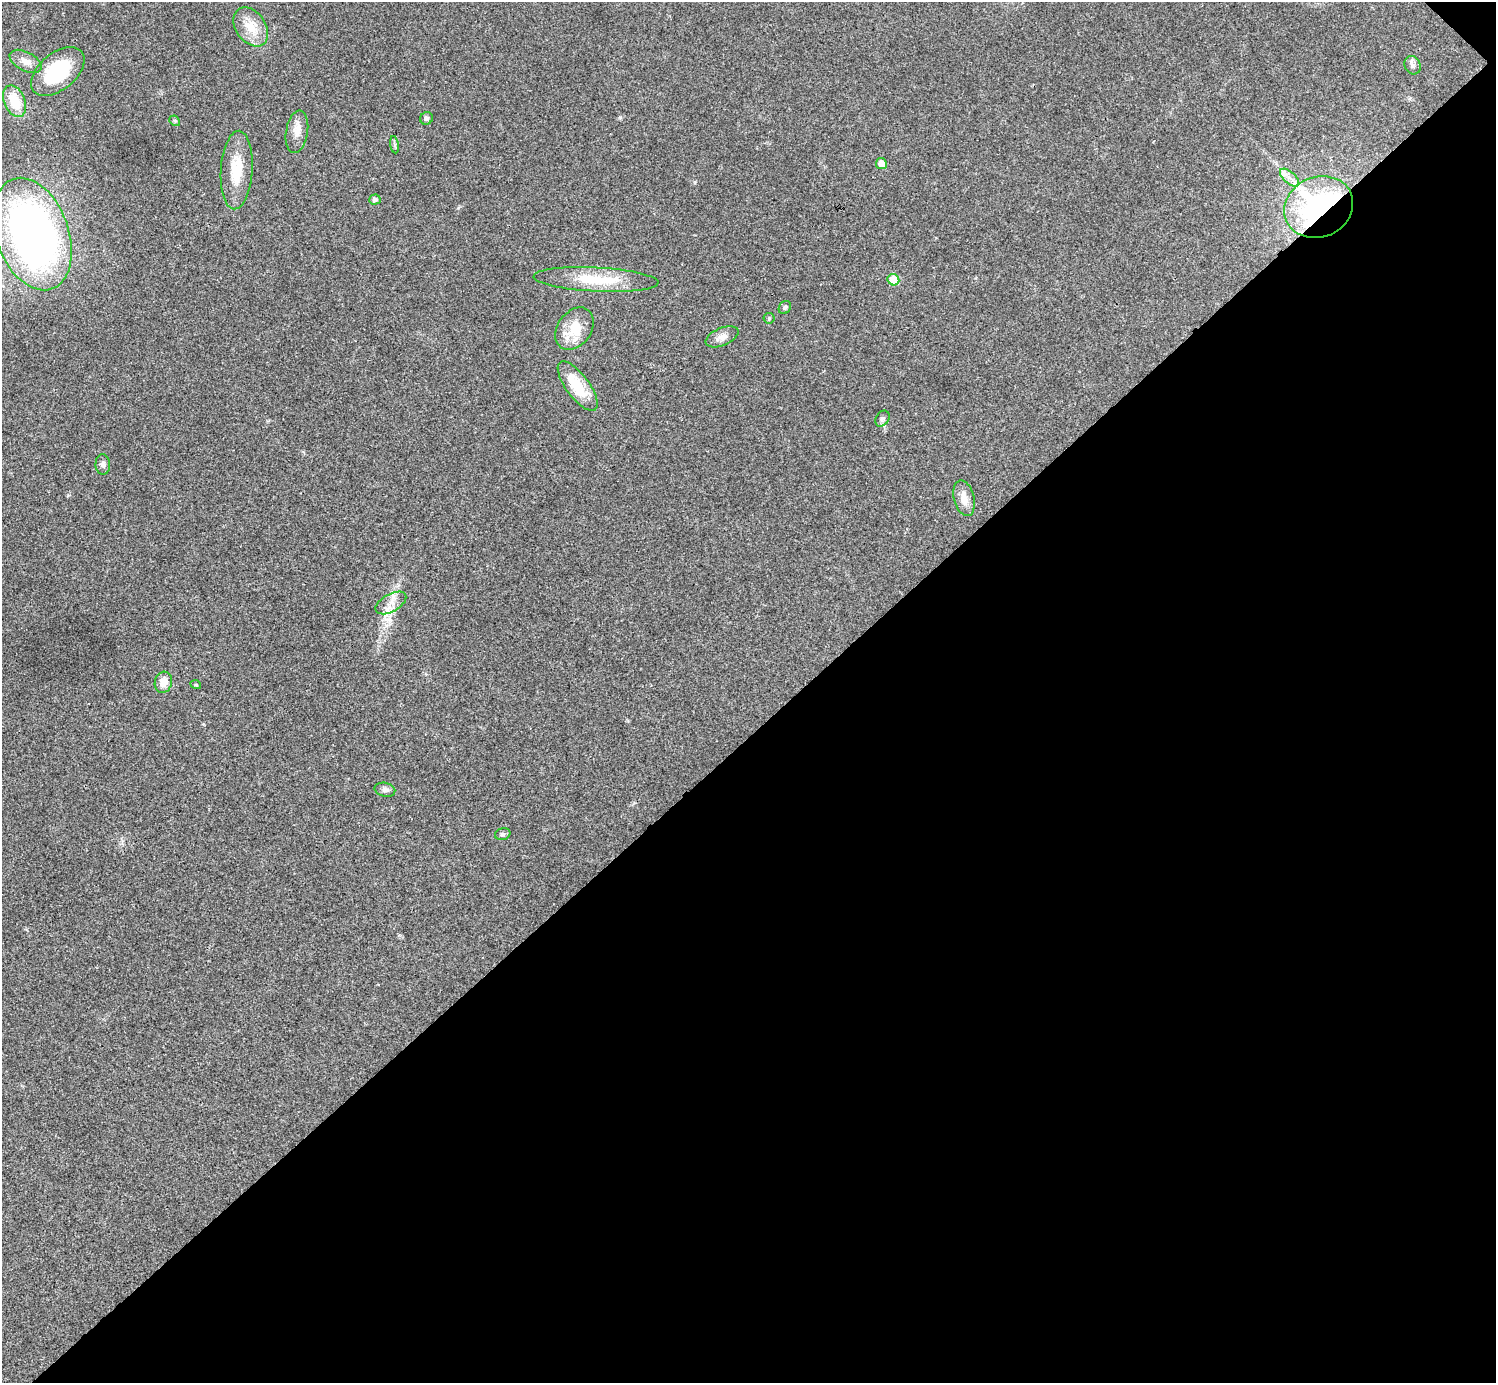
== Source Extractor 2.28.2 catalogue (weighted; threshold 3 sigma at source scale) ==
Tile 12 of 4 x 4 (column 4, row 3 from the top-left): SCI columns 4503-5996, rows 1690-3070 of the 5999 x 5999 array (HDU 1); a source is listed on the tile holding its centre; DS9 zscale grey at full resolution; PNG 1498 x 1385 px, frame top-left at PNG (2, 2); each listed source drawn as its Kron ellipse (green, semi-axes under 4 px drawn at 4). Shown black and unused: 47% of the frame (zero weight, under 3 of 4 exposures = <1% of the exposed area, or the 3 px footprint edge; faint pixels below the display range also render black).
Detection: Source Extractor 2.28.2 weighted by HDU 2 'WHT'; one run over the whole footprint, this tile lists its part. Background 0.0205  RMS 0.0041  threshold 0.0182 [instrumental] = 3 sigma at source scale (4.5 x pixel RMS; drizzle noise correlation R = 1.50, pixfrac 1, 0.05/0.05 arcsec/px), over >= 5 px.
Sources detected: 30; all 30 listed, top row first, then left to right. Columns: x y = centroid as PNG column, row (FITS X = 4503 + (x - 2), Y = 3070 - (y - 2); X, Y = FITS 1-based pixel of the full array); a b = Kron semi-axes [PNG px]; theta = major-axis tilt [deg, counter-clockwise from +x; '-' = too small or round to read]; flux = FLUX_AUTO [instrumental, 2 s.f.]
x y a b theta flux
251 27 21 15 -55 7.7
25 61 17 9 -28 3.6
1412 65 9 7 -64 1.5
58 71 31 18 39 27
15 101 16 10 -66 11
426 118 6 6 - 0.95
175 121 6 4 -43 0.64
297 132 21 11 81 4.2
394 145 8 4 -81 0.84
881 164 5 5 - 4
237 170 39 16 86 12
1289 178 11 6 -41 2.4
375 199 6 5 - 1.3
1319 207 35 30 24 100
32 234 58 36 -70 240
596 279 62 12 -3 18
893 280 6 5 - 11
785 307 7 5 57 0.85
769 318 5 5 - 0.61
574 329 23 16 53 11
722 337 17 9 23 3
578 386 29 11 -54 14
882 419 8 6 57 1.1
103 464 10 7 -88 1.4
964 498 18 10 -76 4.5
391 603 17 9 30 3.9
163 682 11 8 74 4.1
196 685 5 3 - 0.38
385 790 10 7 -11 1.5
503 834 8 6 15 0.93
Overlapping masked pixels (flux is a lower limit): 1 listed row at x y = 1319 207
Unlisted compact peaks at least as high as the median listed source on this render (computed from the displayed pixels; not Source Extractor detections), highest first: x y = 620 117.